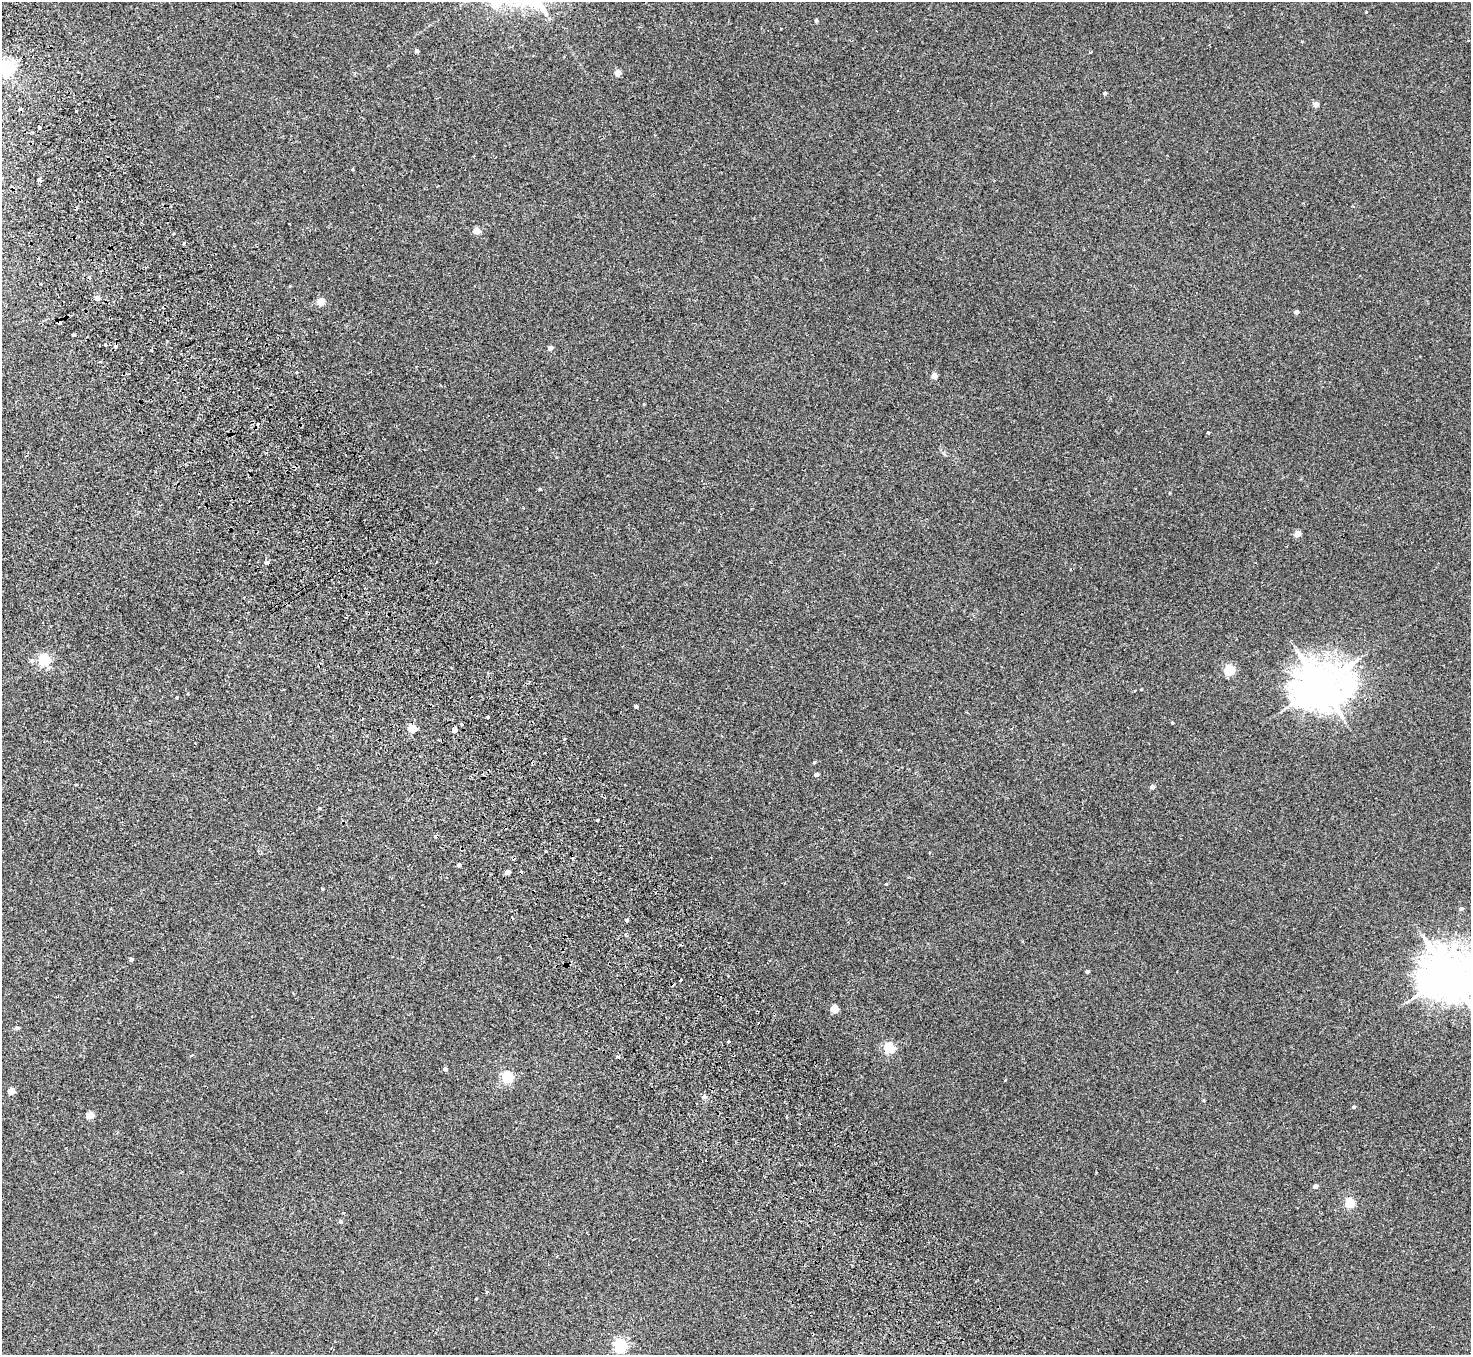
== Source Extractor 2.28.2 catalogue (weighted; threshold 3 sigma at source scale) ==
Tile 11 of 4 x 4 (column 3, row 3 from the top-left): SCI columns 2992-4460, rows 1688-3040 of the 5980 x 5944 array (HDU 1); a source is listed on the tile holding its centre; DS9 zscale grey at full resolution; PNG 1473 x 1357 px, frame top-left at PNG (2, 2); no overlay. Shown black and unused: <1% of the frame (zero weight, under 2 of 3 exposures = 3% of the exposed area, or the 3 px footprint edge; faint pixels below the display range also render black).
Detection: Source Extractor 2.28.2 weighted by HDU 2 'WHT'; one run over the whole footprint, this tile lists its part. Background 0.0219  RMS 0.0068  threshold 0.0305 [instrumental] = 3 sigma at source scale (4.5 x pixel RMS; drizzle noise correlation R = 1.50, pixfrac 1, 0.05/0.05 arcsec/px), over >= 5 px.
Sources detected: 80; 8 cosmic-ray / hot-pixel residue — not listed; the other 72 listed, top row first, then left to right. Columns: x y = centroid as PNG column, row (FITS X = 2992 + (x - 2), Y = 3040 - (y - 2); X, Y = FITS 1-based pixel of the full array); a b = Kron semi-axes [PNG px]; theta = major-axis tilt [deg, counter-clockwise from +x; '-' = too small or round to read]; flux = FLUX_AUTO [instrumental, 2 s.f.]
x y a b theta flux
816 21 4 4 - 1
417 51 4 4 - 1.5
6 67 6 6 - 210
618 73 5 4 - 7.7
1105 93 4 3 - 1.2
1316 105 4 4 - 5.9
76 110 3 3 - 2
39 127 4 3 - 3.2
32 132 3 2 - 1
39 180 4 3 - 4.1
289 224 3 2 - 1
477 231 5 4 - 9.4
184 243 3 2 - 1.4
40 284 3 3 - 0.81
97 298 5 4 - 4.6
321 302 5 5 - 15
1296 312 4 4 - 2.8
59 322 4 4 - 3.2
73 335 3 3 - 6.5
105 345 3 3 - 3.3
550 348 4 4 - 3.3
100 361 3 2 - 0.91
934 376 4 4 - 6.8
1208 432 3 3 - 2.4
540 489 4 3 - 0.75
1297 534 4 4 - 9.3
266 563 5 4 - 1.4
286 604 4 3 - 0.71
346 617 4 2 - 0.4
32 660 7 5 9 1.8
44 660 5 5 - 84
1229 670 5 5 - 57
1320 685 15 12 14 2600
1141 689 4 2 - 0.49
636 706 4 3 - 3.6
488 716 3 3 - 2.2
1172 723 3 3 - 0.69
462 724 3 3 - 1.6
412 729 5 4 - 19
454 730 5 4 - 20
564 739 3 3 - 0.89
814 762 4 3 - 0.56
817 774 4 3 - 2.6
1152 787 4 4 - 3.2
598 820 3 3 - 1.4
459 865 4 4 - 2.9
507 872 4 4 - 4.1
886 884 3 3 - 0.55
322 889 5 3 - 0.54
1461 909 5 4 - 1.7
627 920 4 3 - 4.3
132 960 3 3 - 2.7
1087 972 4 3 - 2
1449 974 16 13 14 3200
834 1009 5 4 - 20
17 1028 6 4 -19 0.98
729 1042 3 3 - 2.3
889 1048 5 5 - 57
618 1057 5 3 - 0.88
445 1069 4 4 - 1.7
507 1077 5 5 - 70
1005 1080 3 3 - 0.56
11 1091 5 4 - 8.6
703 1097 6 4 18 0.98
1354 1107 3 3 - 4.9
90 1115 5 4 - 13
786 1117 3 2 - 1.1
1316 1186 4 4 - 2.9
1350 1203 5 5 - 46
341 1221 4 4 - 1.6
487 1292 4 3 - 0.93
620 1345 5 5 - 110
Overlapping masked pixels (flux is a lower limit): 2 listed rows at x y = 59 322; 286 604
Isophote crosses this tile's border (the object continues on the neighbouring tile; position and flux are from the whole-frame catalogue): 2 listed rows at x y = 6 67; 1449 974
Unlisted compact peaks at least as high as the median listed source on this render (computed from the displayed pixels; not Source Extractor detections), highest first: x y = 1366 12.